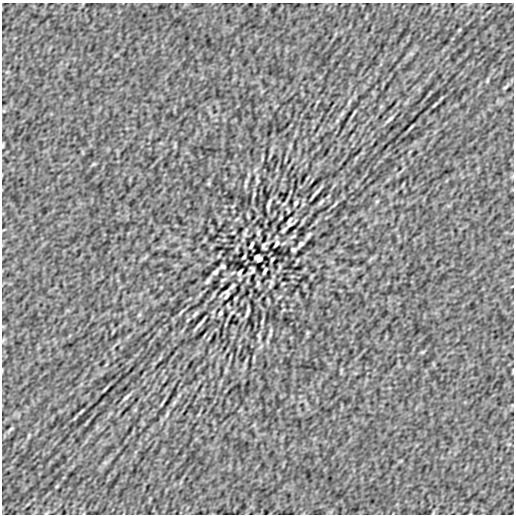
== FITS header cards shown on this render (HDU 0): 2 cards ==
NAXIS1  =                  512
NAXIS2  =                  512

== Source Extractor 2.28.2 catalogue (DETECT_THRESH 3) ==
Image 512 x 512 px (HDU 0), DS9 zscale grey, 1 PNG px = 1 image px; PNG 516 x 516 px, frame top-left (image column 1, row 512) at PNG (2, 3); no overlay
Background 8.23e-08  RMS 7.0e-06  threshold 2.11e-05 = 3 sigma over >= 5 px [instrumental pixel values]
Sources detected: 62; all 62 listed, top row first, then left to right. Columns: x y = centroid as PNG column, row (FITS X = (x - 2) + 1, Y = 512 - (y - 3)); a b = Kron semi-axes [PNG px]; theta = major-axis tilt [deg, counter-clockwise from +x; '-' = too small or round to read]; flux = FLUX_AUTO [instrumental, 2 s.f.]
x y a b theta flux
459 30 6 3 71 4.8e-04
487 81 6 4 72 5.7e-04
505 87 9 3 34 7.8e-04
349 101 10 3 69 7.8e-04
435 105 11 3 45 7.8e-04
390 119 10 3 40 1.1e-03
257 181 8 4 -82 6.9e-04
245 186 6 4 72 6.1e-04
316 192 23 3 47 1.4e-03
377 201 6 4 19 5.1e-04
321 202 11 4 45 1.0e-03
296 203 4 3 - 7.5e-04
269 204 9 2 69 1.1e-03
284 204 6 3 20 4.4e-04
281 218 7 3 71 4.5e-04
290 220 6 2 55 7.0e-04
290 224 4 3 - 6.0e-04
284 230 6 3 45 7.6e-04
233 233 5 3 - 3.7e-04
258 233 6 3 81 7.2e-04
245 234 7 4 -89 8.6e-04
309 235 9 4 53 9.1e-04
293 236 7 3 22 5.5e-04
276 243 6 3 62 8.8e-04
301 244 6 3 46 1.1e-03
251 245 7 2 64 1.0e-03
264 246 6 4 73 8.6e-04
236 249 7 4 71 6.4e-04
293 250 5 3 - 8.6e-04
244 257 4 3 - 5.5e-04
256 257 5 4 - 7.5e-04
260 259 5 4 - 6.9e-04
272 259 4 3 - 5.5e-04
223 266 5 3 - 8.6e-04
280 267 7 4 71 6.4e-04
252 270 6 4 73 8.6e-04
265 271 7 2 64 1.0e-03
215 272 6 3 46 1.1e-03
240 273 6 3 62 8.8e-04
223 280 7 3 22 5.5e-04
207 281 9 4 53 9.1e-04
271 282 7 4 -89 8.6e-04
258 283 6 3 81 7.2e-04
283 283 5 3 - 3.7e-04
232 286 8 4 45 8.2e-04
226 296 7 3 60 7.1e-04
232 312 6 3 20 4.4e-04
247 312 9 2 71 1.1e-03
220 313 4 3 - 7.5e-04
195 314 11 4 45 1.0e-03
139 315 6 4 19 5.1e-04
262 322 8 3 85 6.1e-04
200 324 23 3 47 1.5e-03
271 330 6 4 72 7.1e-04
259 335 8 4 -82 6.9e-04
126 397 10 3 40 1.0e-03
162 404 11 2 55 6.6e-04
81 411 11 3 45 7.7e-04
167 415 10 3 69 7.8e-04
11 429 9 3 34 7.8e-04
29 435 6 4 72 5.6e-04
57 486 6 3 71 4.8e-04